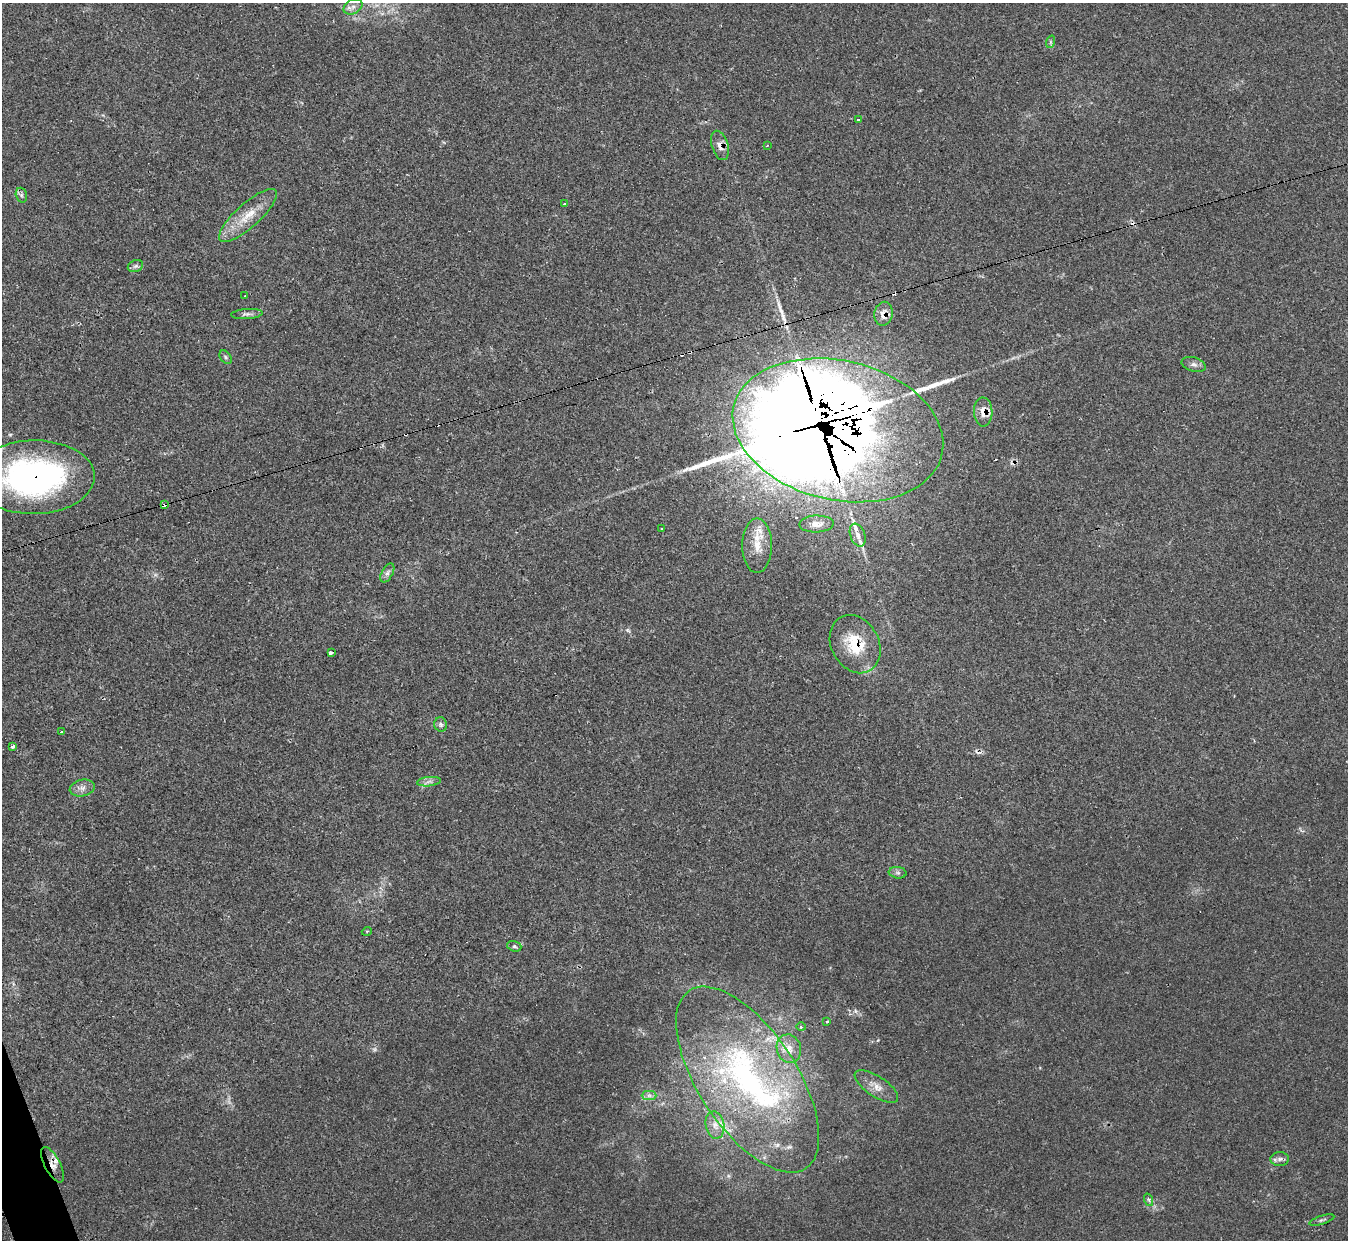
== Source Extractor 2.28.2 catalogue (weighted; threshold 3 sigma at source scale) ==
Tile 7 of 4 x 4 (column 3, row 2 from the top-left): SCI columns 2699-4044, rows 2624-3861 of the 5390 x 5374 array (HDU 1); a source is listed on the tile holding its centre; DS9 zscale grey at full resolution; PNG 1350 x 1242 px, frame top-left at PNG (2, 3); each listed source drawn as its Kron ellipse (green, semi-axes under 4 px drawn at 4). Shown black and unused: <1% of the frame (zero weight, under 2 of 3 exposures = <1% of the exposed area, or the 3 px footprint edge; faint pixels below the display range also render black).
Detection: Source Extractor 2.28.2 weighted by HDU 2 'WHT'; one run over the whole footprint, this tile lists its part. Background 0.0355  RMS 0.0046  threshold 0.0208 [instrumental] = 3 sigma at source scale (4.5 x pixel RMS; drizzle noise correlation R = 1.50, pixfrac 1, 0.05/0.05 arcsec/px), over >= 5 px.
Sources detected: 70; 1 too faint to see at this stretch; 5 inside a brighter object's white glare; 11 cosmic-ray / hot-pixel residue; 3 long thin detections or spike segments (spike, bleed or trail) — neither listed nor drawn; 6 inside a brighter listed object's ellipse — not listed separately; the other 44 listed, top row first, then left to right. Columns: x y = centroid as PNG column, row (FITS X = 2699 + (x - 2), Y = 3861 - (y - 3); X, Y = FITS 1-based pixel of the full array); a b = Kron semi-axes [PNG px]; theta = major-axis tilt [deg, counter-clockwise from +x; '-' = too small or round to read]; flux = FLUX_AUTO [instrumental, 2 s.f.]
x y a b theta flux
353 7 10 7 28 2.3
1050 42 6 4 72 0.71
858 120 3 3 - 1.4
720 145 15 8 -73 3.5
767 145 2 2 - 0.39
21 195 8 5 -73 1.1
565 204 3 3 - 8.2
248 215 37 12 42 12
135 266 8 6 21 1.1
245 296 2 2 - 0.48
247 314 16 5 4 1.7
884 314 12 9 78 4.4
226 357 7 5 -51 0.87
1194 364 12 7 -15 1.9
983 412 14 9 -88 5
838 430 107 69 -13 6400
34 477 60 37 1 130
164 504 3 3 - 25
816 524 17 8 2 4.2
662 529 3 3 - 1.3
858 535 12 7 -69 3.1
757 546 27 15 90 8.1
387 573 10 5 60 1.5
855 644 30 23 -62 19
331 653 4 3 - 3.6
441 724 7 6 - 1.2
61 732 3 3 - 1.2
13 746 3 3 - 6.8
429 782 12 4 5 1.7
82 788 13 8 12 2.8
898 873 9 5 -6 1.3
367 931 5 3 - 0.42
514 946 7 5 -18 0.98
827 1021 3 3 - 1.6
801 1027 4 3 - 0.52
789 1049 14 12 -72 5.6
748 1079 106 49 -57 140
876 1086 25 10 -34 5.1
649 1095 7 4 0 1.3
715 1125 14 9 -80 4.1
1280 1159 9 7 3 1.8
53 1165 19 8 -62 3.7
1149 1200 6 4 -72 0.89
1322 1220 13 4 18 1.1
Overlapping masked pixels (flux is a lower limit): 9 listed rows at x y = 720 145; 884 314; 983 412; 838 430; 34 477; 164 504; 855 644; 748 1079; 53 1165
Isophote crosses this tile's border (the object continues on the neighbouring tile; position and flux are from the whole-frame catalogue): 1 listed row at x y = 34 477